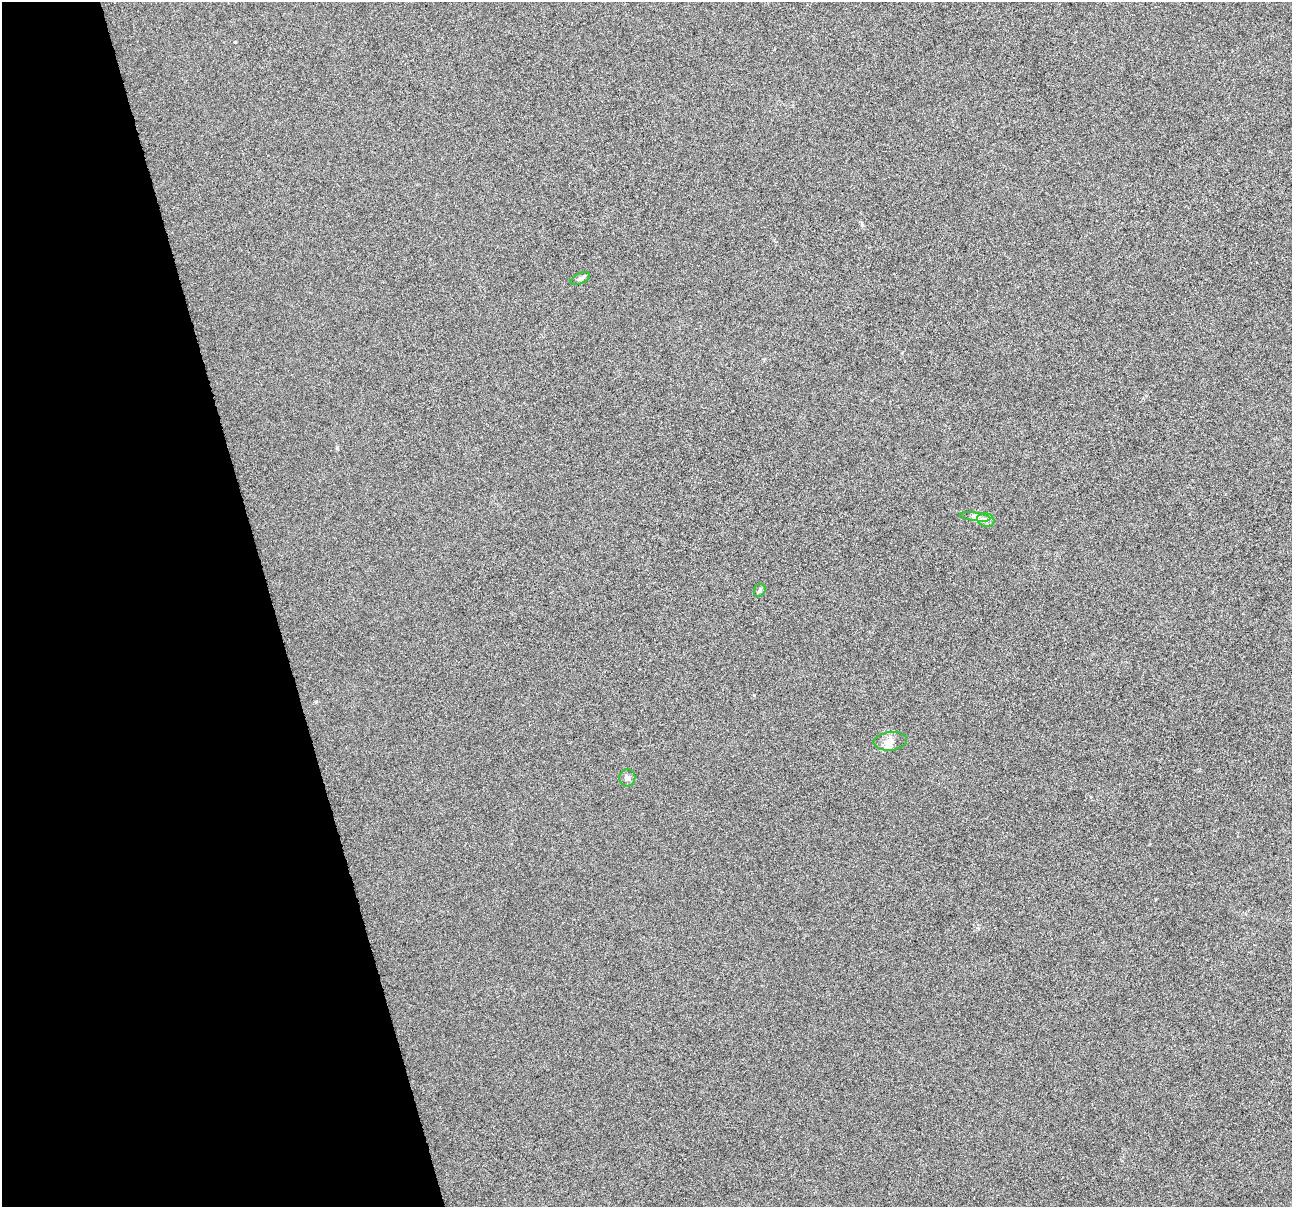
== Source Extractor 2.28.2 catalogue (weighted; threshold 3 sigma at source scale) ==
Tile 5 of 4 x 4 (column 1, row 2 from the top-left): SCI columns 1-1290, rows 2505-3709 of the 5159 x 4959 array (HDU 1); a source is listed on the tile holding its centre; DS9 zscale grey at full resolution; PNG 1294 x 1209 px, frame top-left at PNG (2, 2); each listed source drawn as its Kron ellipse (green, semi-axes under 4 px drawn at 4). Shown black and unused: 21% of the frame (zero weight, under 10 of 20 exposures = <1% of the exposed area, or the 3 px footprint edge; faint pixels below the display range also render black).
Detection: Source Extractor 2.28.2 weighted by HDU 2 'WHT'; one run over the whole footprint, this tile lists its part. Background -3.27e-04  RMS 0.0017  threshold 0.00683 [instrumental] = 3 sigma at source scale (4.09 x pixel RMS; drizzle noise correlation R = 1.36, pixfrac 0.8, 0.0396/0.0396 arcsec/px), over >= 5 px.
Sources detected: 7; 1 inside a brighter listed object's ellipse — not listed separately; the other 6 listed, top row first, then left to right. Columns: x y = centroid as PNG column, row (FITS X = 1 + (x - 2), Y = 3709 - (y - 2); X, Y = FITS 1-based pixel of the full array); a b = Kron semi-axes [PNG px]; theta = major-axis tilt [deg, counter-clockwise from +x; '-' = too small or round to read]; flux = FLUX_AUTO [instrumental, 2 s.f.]
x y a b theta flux
580 278 10 5 24 0.46
975 517 16 3 -8 0.52
986 520 9 6 -28 0.56
760 590 7 5 59 0.31
890 741 17 9 7 1.2
627 778 8 8 - 0.49